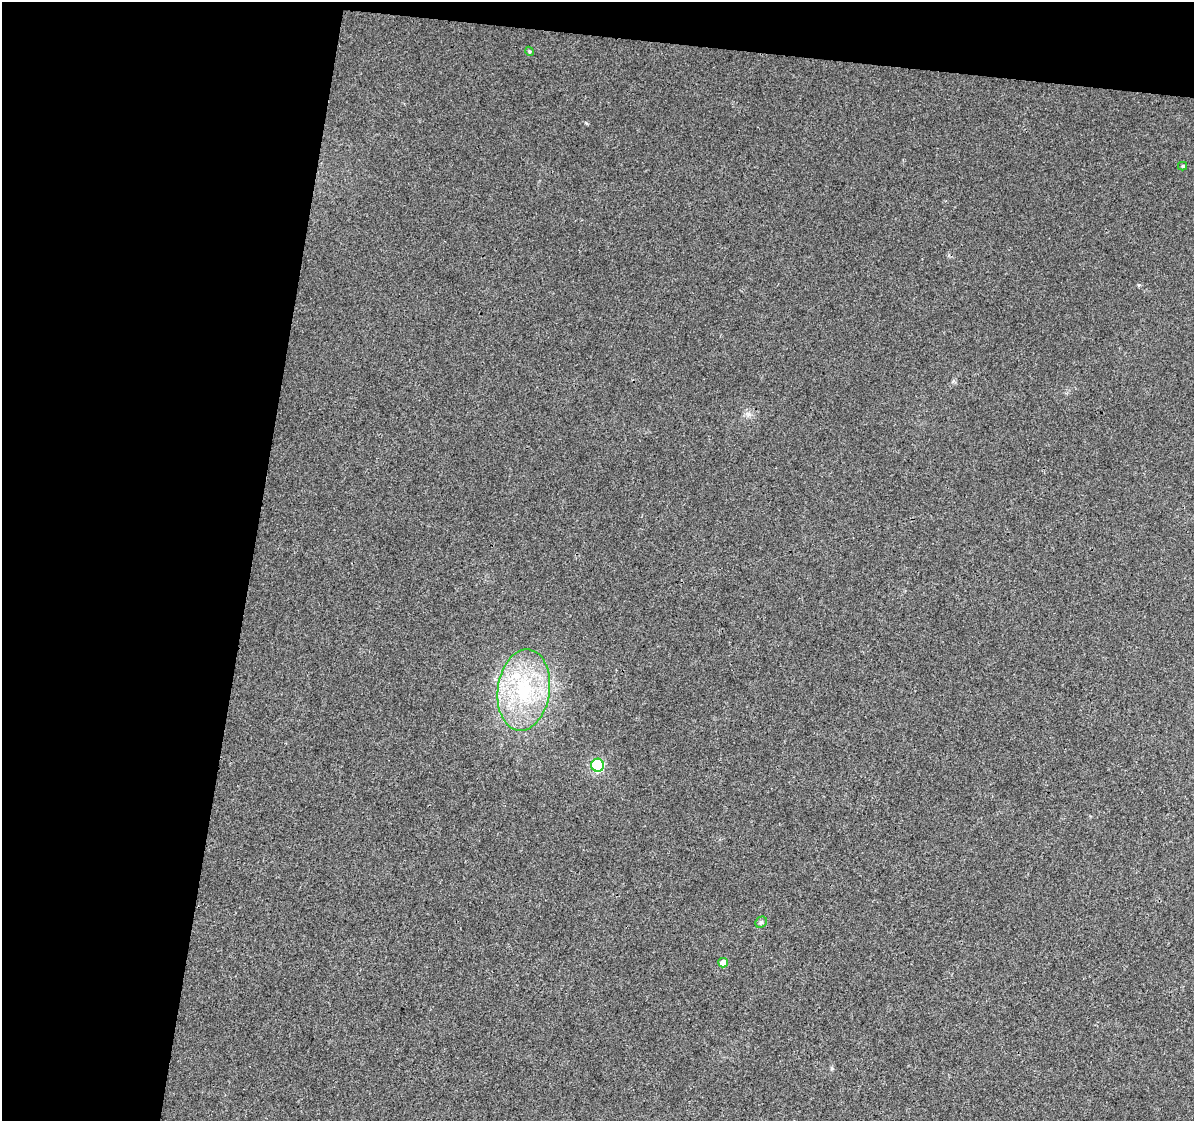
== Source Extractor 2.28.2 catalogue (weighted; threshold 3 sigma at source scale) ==
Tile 1 of 2 x 2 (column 1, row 1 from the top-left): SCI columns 1-1192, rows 1249-2367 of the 2384 x 2480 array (HDU 1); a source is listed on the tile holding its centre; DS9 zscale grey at full resolution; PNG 1196 x 1123 px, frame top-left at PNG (2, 2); each listed source drawn as its Kron ellipse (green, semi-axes under 4 px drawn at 4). Shown black and unused: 24% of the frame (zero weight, under 3 of 4 exposures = <1% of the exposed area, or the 3 px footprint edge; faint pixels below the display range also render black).
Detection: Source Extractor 2.28.2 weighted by HDU 2 'WHT'; one run over the whole footprint, this tile lists its part. Background 0.0216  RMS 0.0046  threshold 0.0208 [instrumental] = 3 sigma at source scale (4.5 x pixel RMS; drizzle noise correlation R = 1.50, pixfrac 1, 0.0396/0.0396 arcsec/px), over >= 5 px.
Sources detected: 7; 1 inside a brighter listed object's ellipse — not listed separately; the other 6 listed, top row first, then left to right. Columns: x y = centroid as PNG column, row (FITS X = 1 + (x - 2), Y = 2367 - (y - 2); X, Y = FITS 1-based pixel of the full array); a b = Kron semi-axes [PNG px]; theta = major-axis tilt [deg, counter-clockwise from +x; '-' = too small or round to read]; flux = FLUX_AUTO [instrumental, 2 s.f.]
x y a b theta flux
529 51 5 3 - 0.45
1183 166 4 4 - 0.58
524 690 41 26 82 43
598 765 6 6 - 52
761 922 6 5 - 0.9
723 963 5 4 - 5